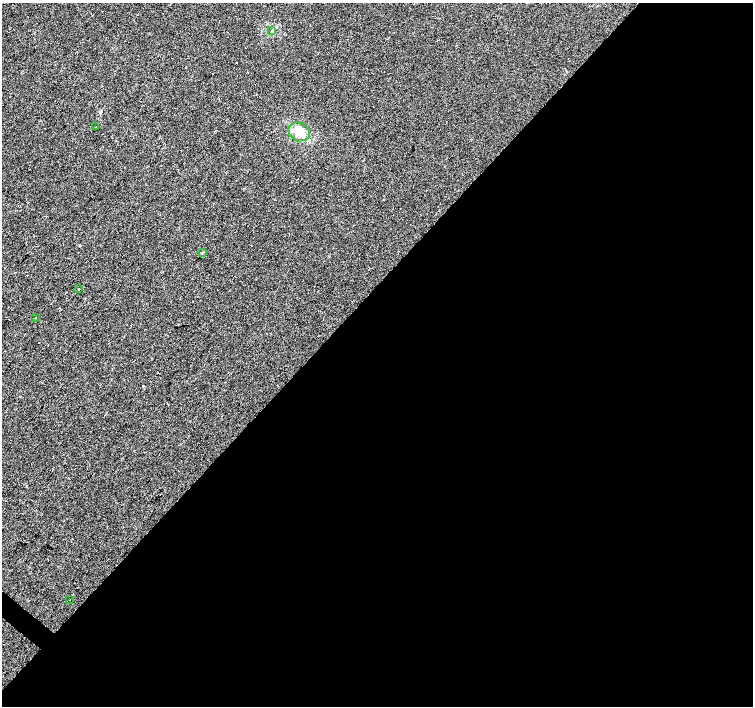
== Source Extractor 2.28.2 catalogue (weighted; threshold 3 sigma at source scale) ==
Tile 12 of 4 x 4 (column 4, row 3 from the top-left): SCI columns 4509-6010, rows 1579-2985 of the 6021 x 6033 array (HDU 1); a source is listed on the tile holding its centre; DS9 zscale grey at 2 x 2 block average (1 PNG px = mean of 2 x 2 image px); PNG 755 x 708 px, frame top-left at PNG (2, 3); each listed source drawn as its Kron ellipse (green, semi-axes under 4 px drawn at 4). Shown black and unused: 59% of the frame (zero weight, under 2 of 3 exposures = <1% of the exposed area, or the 3 px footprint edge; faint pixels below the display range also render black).
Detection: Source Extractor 2.28.2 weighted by HDU 2 'WHT'; one run over the whole footprint, this tile lists its part. Background 0.00624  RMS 0.005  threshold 0.0223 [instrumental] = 3 sigma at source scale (4.5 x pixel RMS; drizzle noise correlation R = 1.50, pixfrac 1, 0.0396/0.0396 arcsec/px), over >= 5 px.
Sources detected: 8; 1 cosmic-ray / hot-pixel residue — neither listed nor drawn; the other 7 listed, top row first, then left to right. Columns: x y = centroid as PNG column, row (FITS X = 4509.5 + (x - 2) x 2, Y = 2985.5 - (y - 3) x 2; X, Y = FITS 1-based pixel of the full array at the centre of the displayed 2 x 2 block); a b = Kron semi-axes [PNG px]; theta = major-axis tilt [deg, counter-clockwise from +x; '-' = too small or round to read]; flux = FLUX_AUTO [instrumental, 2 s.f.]
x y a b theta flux
272 30 3 2 - 0.8
96 127 2 2 - 0.47
299 132 11 9 -24 13
202 253 3 3 - 0.98
79 289 2 2 - 3.4
35 318 2 2 - 0.72
70 600 2 2 - 0.99